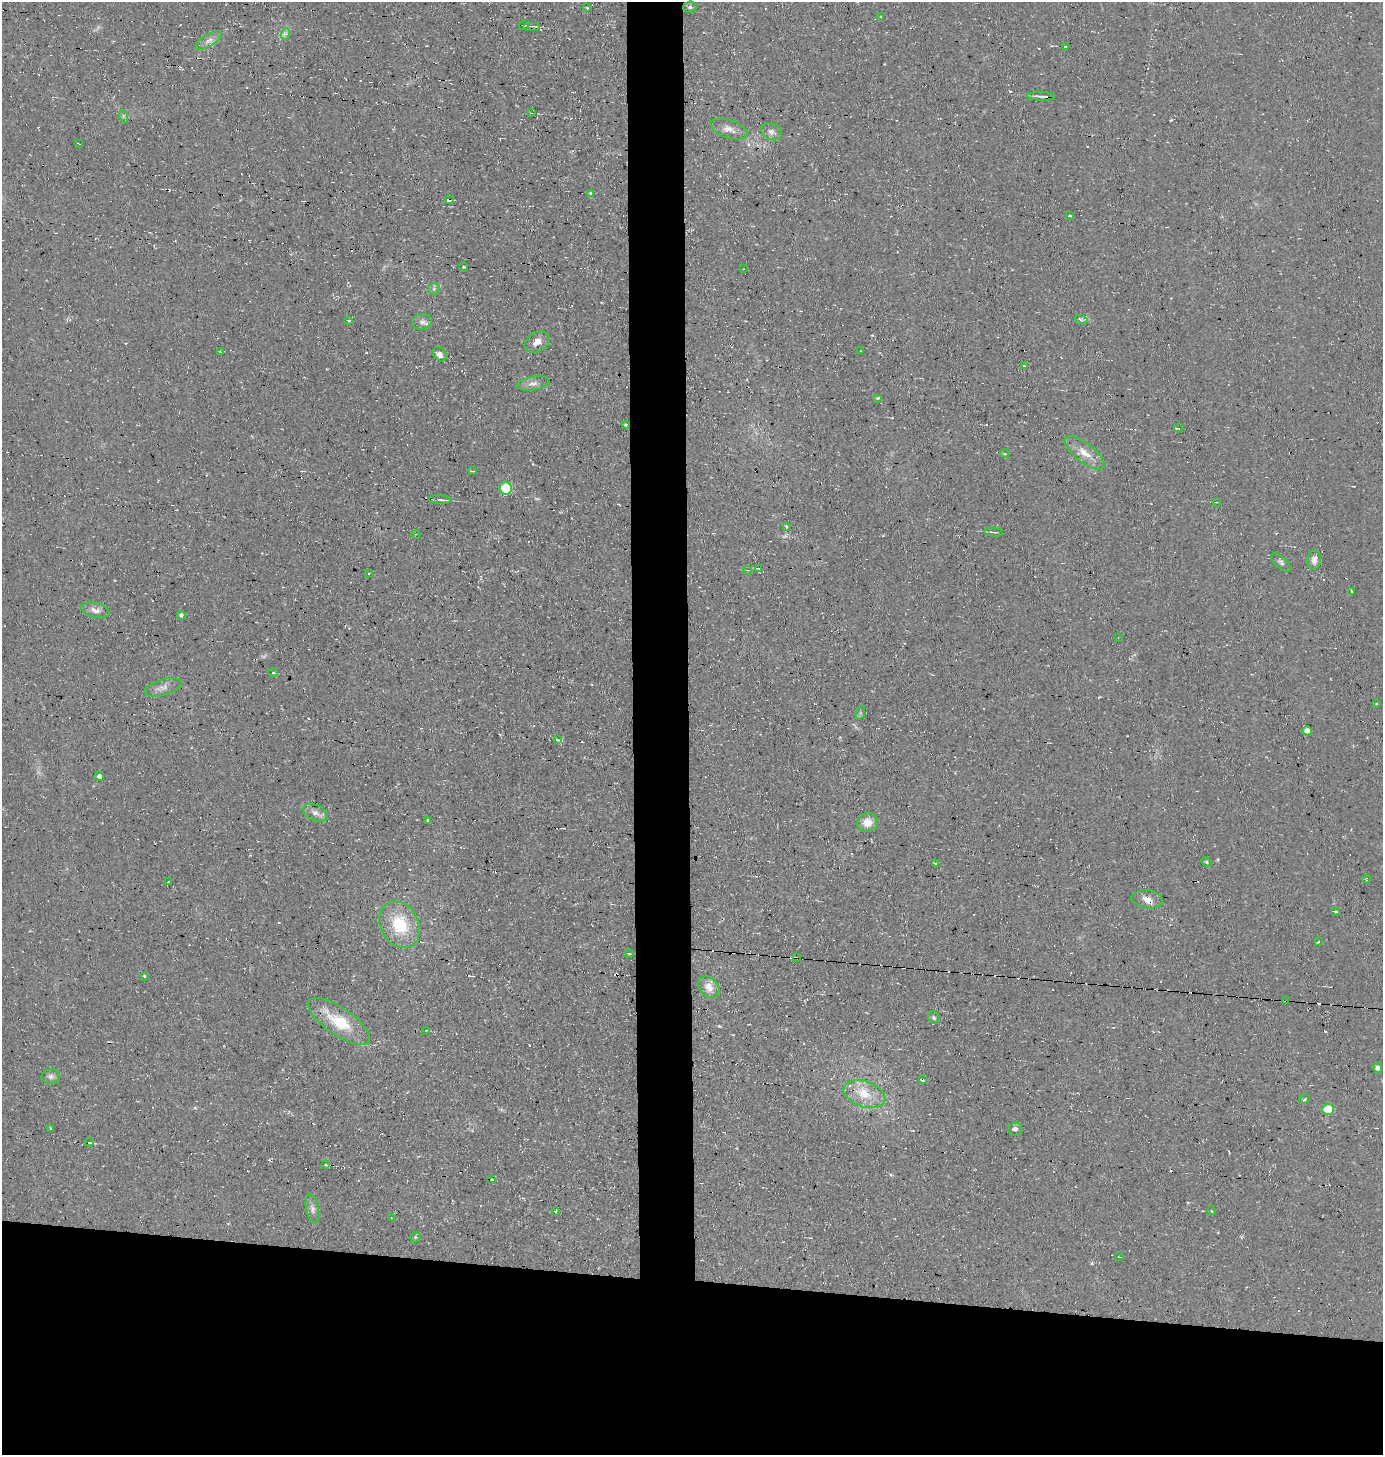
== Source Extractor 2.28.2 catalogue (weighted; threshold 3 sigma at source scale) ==
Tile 8 of 3 x 3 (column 2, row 3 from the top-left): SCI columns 1533-2913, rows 1-1453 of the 4393 x 4360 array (HDU 1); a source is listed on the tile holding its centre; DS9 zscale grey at full resolution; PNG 1385 x 1457 px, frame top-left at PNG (2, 2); each listed source drawn as its Kron ellipse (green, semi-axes under 4 px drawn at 4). Shown black and unused: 16% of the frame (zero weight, under 2 of 3 exposures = <1% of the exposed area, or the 3 px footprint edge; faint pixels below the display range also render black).
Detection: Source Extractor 2.28.2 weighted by HDU 2 'WHT'; one run over the whole footprint, this tile lists its part. Background 0.0466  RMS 0.0094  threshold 0.0422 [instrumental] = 3 sigma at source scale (4.5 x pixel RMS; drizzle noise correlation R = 1.50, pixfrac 1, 0.05/0.05 arcsec/px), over >= 5 px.
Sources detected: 104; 1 too faint to see at this stretch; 10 cosmic-ray / hot-pixel residue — neither listed nor drawn; the other 93 listed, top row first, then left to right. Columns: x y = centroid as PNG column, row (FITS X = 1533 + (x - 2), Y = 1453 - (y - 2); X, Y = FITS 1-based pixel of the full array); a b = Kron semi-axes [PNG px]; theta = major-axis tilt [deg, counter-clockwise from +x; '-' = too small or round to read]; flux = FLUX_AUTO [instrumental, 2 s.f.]
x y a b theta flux
690 7 7 5 5 1.8
587 8 4 2 - 1.1
881 17 3 3 - 1.1
524 26 5 3 - 1.9
532 26 8 2 0 1.3
285 34 6 4 71 2.4
209 40 14 6 31 5.6
1066 47 3 2 - 1.1
1041 96 14 2 -2 2
532 113 3 2 - 0.66
123 116 6 4 -71 1.5
729 129 19 9 -19 7.7
771 132 11 8 -27 4.5
79 144 3 2 - 1.1
591 194 4 3 - 1.7
449 200 4 3 - 4.8
1070 216 3 3 - 4.3
463 267 5 3 - 1.1
743 269 3 2 - 0.6
434 289 6 5 - 1.9
1081 319 7 4 -20 1.8
348 320 3 3 - 2.6
422 322 10 8 9 3.8
537 342 13 9 32 7.5
861 351 2 2 - 0.68
220 352 3 3 - 1.2
440 354 8 6 -49 5.2
1024 366 3 3 - 1
533 383 16 6 10 5.5
878 398 3 3 - 4.7
626 425 3 3 - 19
1179 428 4 3 - 7.6
1084 453 24 9 -38 13
1005 454 4 3 - 0.97
473 471 4 3 - 1.1
506 488 6 6 - 39
440 500 11 4 -4 2.3
1216 502 4 3 - 0.79
786 526 3 3 - 2.6
994 532 9 3 -6 1.8
416 534 4 3 - 0.73
1314 560 9 7 87 5.2
1281 563 12 5 -42 2.9
758 568 4 3 - 1.2
748 570 4 2 - 0.8
369 573 3 3 - 0.8
1352 591 3 3 - 1.2
95 610 14 7 -13 5.7
181 615 4 4 - 2.6
1118 638 4 3 - 0.63
273 673 5 3 - 1.1
163 687 19 8 16 6.5
1376 704 3 2 - 0.73
860 713 7 4 71 1.5
1307 731 5 4 - 6
557 740 4 3 - 4.4
99 776 5 4 - 2.7
315 813 13 8 -25 5.1
427 820 3 3 - 1.8
868 823 10 9 - 10
1206 862 5 4 - 1.5
935 863 4 3 - 1.5
1366 879 4 3 - 0.71
168 882 3 2 - 0.7
1147 899 16 9 -8 7.9
1336 911 3 3 - 4.9
400 925 25 19 -60 39
1318 942 4 2 - 0.83
629 954 5 3 - 0.96
796 958 3 2 - 0.83
144 976 4 4 - 1.1
709 987 12 9 -48 9.4
1286 1001 2 2 - 1.5
934 1018 6 5 - 1.9
339 1021 36 13 -35 38
426 1030 4 2 - 0.68
1378 1068 5 4 - 3
51 1076 9 7 0 3.4
922 1079 3 3 - 1.9
864 1094 21 12 -19 20
1304 1099 6 4 30 1.2
1328 1109 6 5 - 31
50 1128 4 2 - 0.7
1015 1129 7 7 - 3.3
89 1143 4 2 - 1.3
325 1165 3 3 - 8.2
492 1180 3 3 - 4.7
313 1209 15 6 -79 4.2
555 1211 4 3 - 0.94
1212 1211 4 3 - 0.79
391 1217 4 2 - 0.61
415 1237 5 4 - 1.6
1120 1257 4 2 - 1.5
Overlapping masked pixels (flux is a lower limit): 4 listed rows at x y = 449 200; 796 958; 1286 1001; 922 1079
Unlisted compact peaks at least as high as the median listed source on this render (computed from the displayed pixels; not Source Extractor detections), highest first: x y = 719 1026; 1171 120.